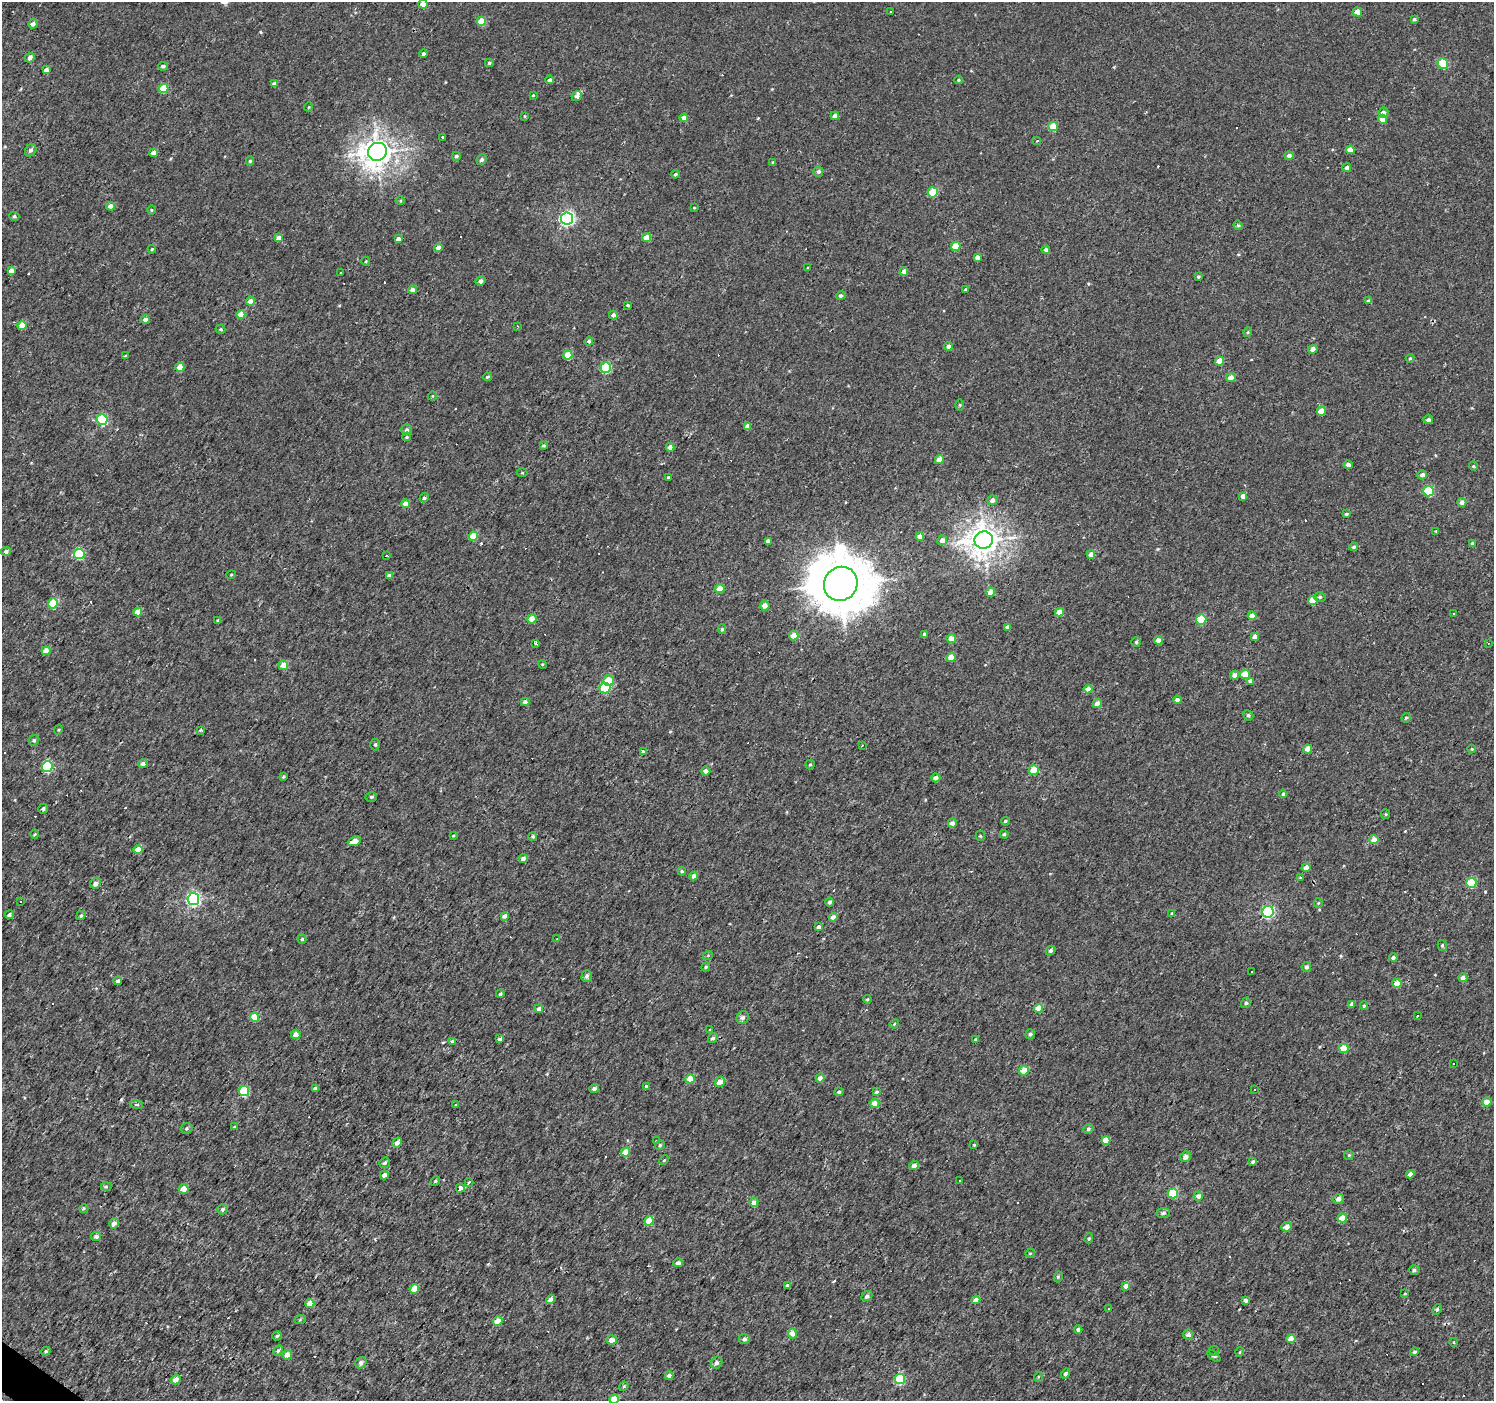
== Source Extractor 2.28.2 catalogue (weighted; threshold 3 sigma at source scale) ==
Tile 7 of 4 x 4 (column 3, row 2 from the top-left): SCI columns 2985-4476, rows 2971-4369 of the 5971 x 6007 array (HDU 1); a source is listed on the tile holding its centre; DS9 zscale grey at full resolution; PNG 1496 x 1403 px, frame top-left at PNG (2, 2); each listed source drawn as its Kron ellipse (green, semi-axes under 4 px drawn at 4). Shown black and unused: <1% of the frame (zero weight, under 2 of 3 exposures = <1% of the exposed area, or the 3 px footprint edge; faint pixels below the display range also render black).
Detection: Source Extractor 2.28.2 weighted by HDU 2 'WHT'; one run over the whole footprint, this tile lists its part. Background 0.00425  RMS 0.0033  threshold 0.0147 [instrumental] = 3 sigma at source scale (4.5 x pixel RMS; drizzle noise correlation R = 1.50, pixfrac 1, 0.0396/0.0396 arcsec/px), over >= 5 px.
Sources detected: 399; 1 inside a brighter object's white glare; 63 cosmic-ray / hot-pixel residue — neither listed nor drawn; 1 inside a brighter listed object's ellipse — not listed separately; the other 334 listed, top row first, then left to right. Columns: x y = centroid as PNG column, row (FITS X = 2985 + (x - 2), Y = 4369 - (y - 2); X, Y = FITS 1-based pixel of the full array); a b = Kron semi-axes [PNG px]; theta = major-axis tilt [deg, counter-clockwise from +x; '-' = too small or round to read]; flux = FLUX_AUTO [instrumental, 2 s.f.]
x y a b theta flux
423 4 4 4 - 2.4
890 12 3 2 - 0.34
1357 12 5 4 - 2.6
1414 19 4 3 - 0.56
481 21 5 4 - 5
33 24 5 4 - 1.3
424 54 4 4 - 0.66
30 58 5 4 - 1.2
489 63 4 4 - 0.49
1443 64 5 5 - 14
163 66 4 3 - 0.7
46 70 4 3 - 1.2
549 80 4 4 - 1.2
958 80 4 4 - 0.36
274 84 4 4 - 1.2
164 88 5 4 - 7.1
533 95 4 3 - 0.32
577 96 5 4 - 1.4
308 107 4 3 - 0.28
1383 112 5 5 - 1.4
525 116 4 3 - 0.31
835 116 4 4 - 1.3
684 118 4 4 - 1.9
1383 119 4 4 - 2.8
1053 126 5 4 - 5.1
443 138 3 3 - 2.7
1037 141 3 3 - 0.59
31 150 6 5 - 0.95
1350 150 4 4 - 3
377 152 9 9 - 380
154 153 4 4 - 1.5
456 156 4 4 - 0.76
1289 156 4 4 - 1.3
482 160 5 5 - 0.85
250 161 4 4 - 0.53
773 162 4 3 - 0.29
1347 167 4 4 - 0.96
818 172 5 5 - 0.74
675 174 4 3 - 0.42
933 192 5 5 - 9.3
400 201 4 4 - 0.39
111 206 4 4 - 2.5
694 208 4 3 - 0.24
151 210 4 3 - 0.3
14 216 5 4 - 0.62
567 218 6 6 - 74
1238 225 5 4 - 0.56
278 238 4 4 - 2.4
647 238 4 4 - 4.4
398 239 4 4 - 1.6
956 246 5 4 - 5
438 248 4 4 - 1.9
152 249 4 4 - 0.37
1046 250 4 4 - 0.98
977 257 4 4 - 1.8
366 261 4 3 - 0.25
808 268 4 2 - 0.24
11 271 4 4 - 1.9
904 272 4 4 - 2.3
341 273 3 3 - 0.43
1198 277 3 3 - 0.45
480 281 5 4 - 1.2
966 289 4 3 - 0.36
413 290 4 4 - 2
841 296 4 4 - 0.79
250 301 4 4 - 2.5
1369 301 4 4 - 0.77
628 305 4 3 - 0.4
241 315 4 4 - 4.4
613 315 4 4 - 1.2
145 320 4 4 - 1.6
22 325 4 4 - 4.1
517 326 3 2 - 0.23
221 329 5 4 - 0.42
1248 332 5 3 - 0.36
589 341 4 4 - 0.69
949 346 4 4 - 1.4
1313 349 4 4 - 1.7
568 355 4 4 - 6.8
125 356 4 3 - 0.27
1410 358 4 4 - 0.44
1220 361 4 4 - 4.3
180 367 4 4 - 4.2
606 368 5 5 - 16
487 377 4 3 - 0.52
1231 378 5 4 - 2.2
432 396 4 3 - 0.24
960 405 6 4 -90 0.31
1321 411 4 4 - 5.2
102 420 5 5 - 23
1428 420 5 4 - 0.95
747 426 4 4 - 1.6
407 430 5 5 - 0.91
407 437 4 3 - 0.42
544 445 4 4 - 0.47
670 447 4 4 - 1.9
939 460 5 4 - 3.1
1348 465 4 4 - 1.1
1473 466 4 4 - 0.37
522 473 5 3 - 0.31
1422 475 5 4 - 1.1
668 477 3 3 - 1.6
1429 491 5 5 - 16
1243 496 4 4 - 1.9
424 498 5 4 - 0.67
993 500 5 5 - 1.4
1462 502 4 4 - 1.7
405 504 4 4 - 2.7
1346 514 3 3 - 0.43
1436 531 4 3 - 0.22
473 536 4 4 - 6.2
920 537 4 4 - 2.1
942 540 5 5 - 1.9
984 540 9 8 - 390
768 541 4 4 - 1.3
1472 544 4 3 - 0.82
1354 547 4 4 - 0.6
6 552 5 4 - 1.1
79 554 5 5 - 18
1091 554 4 4 - 1.9
386 555 3 3 - 0.71
231 575 5 3 - 0.29
389 575 4 3 - 1.4
841 584 17 16 - 1500
720 588 5 4 - 3.7
991 592 4 4 - 3.8
1320 597 6 5 - 0.6
1313 601 5 4 - 5.8
53 603 5 5 - 13
765 606 5 5 - 2.5
138 612 4 4 - 4.1
1059 612 4 4 - 3.1
1453 613 3 3 - 3.3
1252 616 4 4 - 2.3
532 619 4 4 - 3.4
1201 619 5 5 - 12
218 620 4 3 - 0.55
1008 627 4 4 - 1.4
722 629 5 4 - 0.54
925 634 3 3 - 0.86
794 636 5 4 - 3.6
1255 637 4 4 - 1.9
951 638 4 4 - 3
1158 640 4 4 - 2.2
1136 642 5 5 - 0.58
1488 643 3 2 - 0.23
536 644 3 3 - 1.1
46 651 4 4 - 4.1
951 657 4 4 - 4.4
542 664 4 3 - 0.3
283 665 5 4 - 4.1
1245 674 5 4 - 3.8
1235 675 4 4 - 1.7
608 680 5 5 - 6.4
1250 681 4 4 - 2.2
605 688 5 5 - 15
1088 689 4 4 - 2.6
1177 700 4 4 - 1.2
525 702 4 4 - 1
1097 703 4 4 - 2.2
1248 715 5 4 - 0.6
1406 718 5 4 - 0.43
58 730 5 3 - 0.38
201 730 4 3 - 0.54
34 740 5 5 - 0.65
375 745 6 4 -90 0.61
862 745 3 2 - 0.45
1307 749 4 4 - 2.6
1472 749 4 4 - 0.33
644 752 3 3 - 22
143 764 5 4 - 1.2
810 764 5 4 - 0.42
47 767 5 5 - 21
1034 770 5 4 - 6.3
706 771 4 4 - 1.6
283 777 3 3 - 0.36
936 778 4 4 - 1.2
1283 794 4 4 - 0.49
371 797 5 4 - 0.5
43 809 5 4 - 0.72
1386 814 5 4 - 0.37
1005 821 4 3 - 0.39
952 823 5 4 - 1.9
35 834 4 4 - 0.33
1004 834 4 4 - 0.64
453 836 4 3 - 0.3
533 836 4 4 - 0.53
980 836 5 5 - 0.37
1374 840 4 4 - 2.8
354 841 7 4 24 3.2
138 850 4 4 - 3.8
523 859 4 4 - 1.1
1306 868 4 4 - 2.2
682 871 4 3 - 0.41
694 876 4 4 - 1.9
1300 877 3 3 - 0.43
1471 883 5 5 - 14
95 884 5 5 - 1.4
193 899 6 6 - 66
21 901 3 2 - 0.4
829 902 4 4 - 0.69
1318 903 5 4 - 0.39
1268 912 6 5 - 42
1172 913 4 4 - 0.4
9 915 4 4 - 0.88
81 916 5 3 - 0.5
504 916 4 4 - 1.4
833 917 4 4 - 1.8
818 927 4 4 - 1.2
302 939 5 4 - 0.49
557 939 3 2 - 0.52
1442 945 5 4 - 0.48
1051 950 5 4 - 0.78
708 955 5 3 - 0.3
1393 957 4 4 - 0.67
706 967 4 4 - 0.42
1306 967 5 4 - 0.84
1252 971 3 3 - 0.46
587 976 6 5 - 0.93
1463 978 4 4 - 1.9
118 981 4 4 - 0.95
1397 983 4 4 - 3.7
500 994 4 3 - 0.64
867 999 4 3 - 0.43
1246 1003 5 4 - 0.65
1352 1004 4 3 - 0.79
1364 1006 4 3 - 0.41
1039 1008 4 4 - 4.6
539 1009 4 4 - 1.3
1417 1016 3 3 - 0.6
254 1017 4 4 - 6.3
743 1017 6 6 - 0.9
894 1024 5 4 - 0.32
710 1030 4 3 - 0.41
296 1034 5 4 - 2.4
1030 1034 5 4 - 0.77
713 1038 5 4 - 0.98
500 1039 4 3 - 8.2
976 1039 4 3 - 0.62
452 1042 3 3 - 7.1
1344 1048 5 4 - 7
1454 1063 3 2 - 0.26
1024 1071 5 4 - 4.2
820 1078 4 4 - 1.5
690 1079 5 4 - 3.9
720 1082 5 4 - 2.9
647 1086 3 3 - 1.4
315 1088 4 3 - 1
594 1089 5 4 - 0.86
1254 1089 3 3 - 0.81
244 1091 5 5 - 14
839 1092 5 4 - 0.6
877 1092 4 4 - 0.58
1487 1102 4 4 - 3.4
874 1103 5 4 - 2.6
136 1105 7 3 -8 0.46
456 1105 4 4 - 0.34
234 1127 4 3 - 0.34
186 1128 6 5 - 0.53
1088 1129 5 4 - 0.64
1106 1140 4 4 - 4.3
656 1141 3 2 - 0.26
397 1142 5 4 - 1.4
660 1145 5 4 - 0.68
974 1145 3 3 - 0.36
626 1152 4 4 - 4.4
1349 1155 5 4 - 0.38
1185 1157 5 5 - 1.5
664 1160 5 3 - 0.36
1253 1162 4 3 - 0.56
385 1163 5 5 - 0.68
914 1166 5 4 - 1.3
1410 1174 4 4 - 1.5
384 1175 4 4 - 1.9
959 1180 3 2 - 0.35
435 1181 5 4 - 0.44
469 1182 4 3 - 14
106 1186 5 3 - 0.38
460 1188 4 3 - 8.6
184 1189 5 5 - 2.6
1173 1193 5 5 - 14
1198 1196 4 4 - 1.5
1338 1199 5 5 - 1.7
754 1202 4 4 - 1.8
84 1208 4 3 - 0.42
222 1209 5 5 - 0.72
1163 1213 7 5 8 0.8
1342 1218 5 4 - 5.2
649 1221 5 4 - 7.3
114 1223 5 4 - 1.6
1287 1227 5 4 - 2.1
96 1237 5 4 - 1.4
1089 1238 5 4 - 0.46
1030 1253 5 3 - 0.24
678 1263 5 4 - 1.2
1414 1270 5 5 - 0.64
1058 1277 5 3 - 0.46
787 1285 4 3 - 1.7
1126 1286 4 4 - 2.2
414 1289 5 4 - 6.1
1405 1293 4 2 - 0.25
867 1296 5 5 - 0.96
550 1300 5 4 - 2.2
976 1300 4 4 - 2
1246 1300 4 4 - 1.1
310 1303 4 4 - 3.1
1109 1308 3 3 - 1.7
1437 1309 5 4 - 0.66
300 1320 6 4 20 0.39
498 1321 5 4 - 4.2
1078 1329 4 4 - 0.91
792 1333 5 4 - 2.6
1188 1334 5 5 - 1.2
277 1336 4 4 - 0.47
744 1339 5 5 - 0.9
1291 1339 4 4 - 3.5
612 1340 5 4 - 2.6
1454 1342 4 3 - 0.29
46 1351 5 4 - 0.46
278 1351 6 4 61 0.58
1214 1351 5 5 - 0.84
1240 1352 5 3 - 0.27
1414 1352 4 4 - 0.6
287 1355 5 4 - 2.5
1214 1356 8 3 -39 0.98
361 1363 6 5 - 1.1
717 1363 6 5 - 1.1
1065 1374 5 4 - 0.76
669 1376 4 4 - 1.5
1038 1377 5 3 - 0.32
900 1379 5 5 - 19
176 1380 5 4 - 2.3
624 1386 5 3 - 0.35
614 1399 5 4 - 5.1
Isophote crosses this tile's border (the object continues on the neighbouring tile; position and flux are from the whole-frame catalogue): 1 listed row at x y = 614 1399